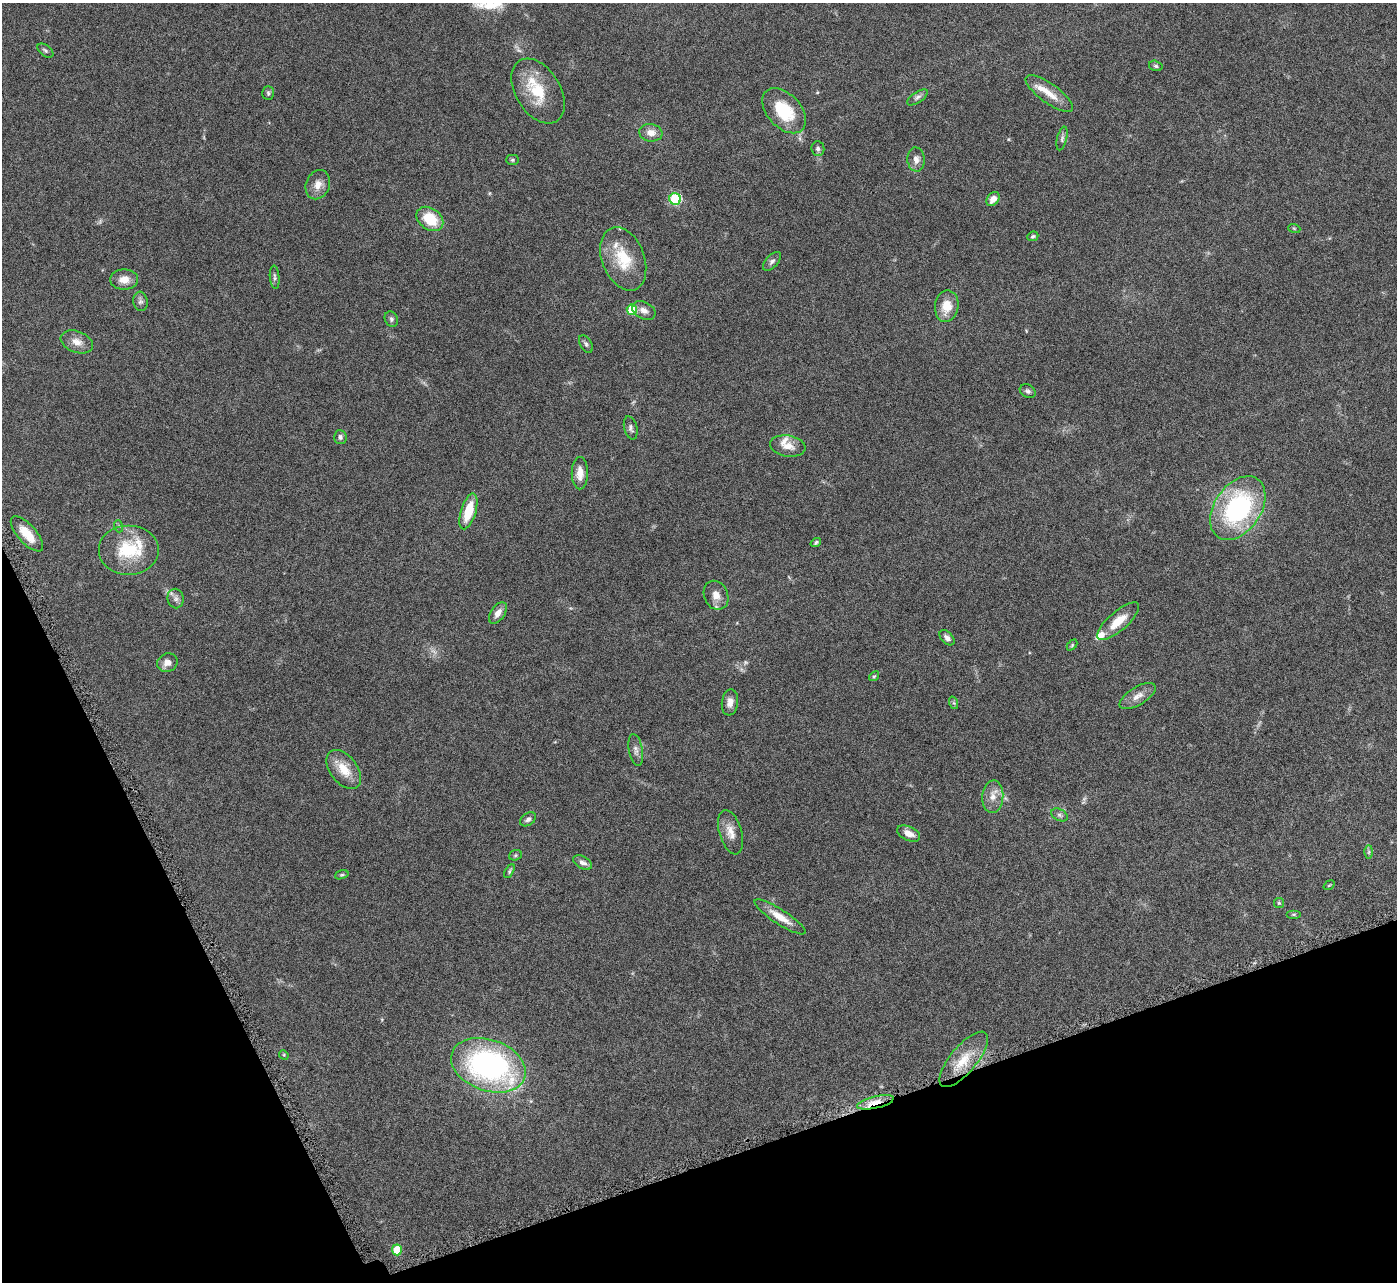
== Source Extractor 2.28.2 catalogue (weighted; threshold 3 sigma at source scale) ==
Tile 14 of 4 x 4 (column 2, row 4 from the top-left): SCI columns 1398-2792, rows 291-1570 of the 5582 x 5570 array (HDU 1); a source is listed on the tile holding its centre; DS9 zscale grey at full resolution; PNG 1399 x 1284 px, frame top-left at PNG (2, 3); each listed source drawn as its Kron ellipse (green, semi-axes under 4 px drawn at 4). Shown black and unused: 18% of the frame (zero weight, under 4 of 8 exposures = <1% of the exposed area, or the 3 px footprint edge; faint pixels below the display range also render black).
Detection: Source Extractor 2.28.2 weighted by HDU 2 'WHT'; one run over the whole footprint, this tile lists its part. Background 0.106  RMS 0.0064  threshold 0.0264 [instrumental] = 3 sigma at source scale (4.09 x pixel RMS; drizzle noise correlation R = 1.36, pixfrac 0.8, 0.05/0.05 arcsec/px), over >= 5 px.
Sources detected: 82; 4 too faint to see at this stretch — neither listed nor drawn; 6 inside a brighter listed object's ellipse — not listed separately; the other 72 listed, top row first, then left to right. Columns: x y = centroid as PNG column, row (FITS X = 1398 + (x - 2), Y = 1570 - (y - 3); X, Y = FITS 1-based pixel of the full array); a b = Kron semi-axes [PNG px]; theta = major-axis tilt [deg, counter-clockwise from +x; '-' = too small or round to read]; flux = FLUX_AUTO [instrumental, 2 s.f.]
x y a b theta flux
45 51 9 5 -37 1.3
1156 66 7 5 -16 1.1
538 91 35 22 -58 23
268 93 7 6 - 1.2
1049 94 28 9 -36 9.2
917 97 12 5 34 1.9
784 111 26 16 -47 26
651 133 11 8 -9 4.8
1062 138 12 5 76 1.8
818 148 7 6 - 1.6
512 160 6 5 - 0.95
916 160 12 8 -86 3.6
318 185 15 12 66 5.6
675 199 6 5 - 56
993 199 8 5 52 4.4
430 219 15 10 -35 20
1294 228 6 4 -19 0.63
1033 236 6 4 24 1
623 259 33 21 -69 22
772 261 11 6 48 1.8
275 277 11 5 -84 1.5
124 279 14 10 0 6.4
140 301 10 7 -82 1.9
947 306 16 11 81 10
632 310 5 5 - 23
644 310 12 8 -25 3.7
391 319 8 6 -65 1.5
77 342 17 10 -21 5.7
586 344 9 5 -61 1.5
1028 391 8 6 -30 1.5
631 428 12 6 -76 1.9
340 437 7 6 - 1.5
788 446 18 10 -9 6.6
580 473 16 8 90 6.4
1238 508 35 23 56 85
468 511 18 7 73 16
118 526 6 4 -72 0.76
27 534 22 9 -48 10
816 542 5 4 - 1
128 550 30 25 0 28
716 595 15 12 -66 5.8
176 598 10 8 -79 2.5
498 613 12 7 55 4.1
1118 621 26 9 41 11
947 638 9 5 -46 2.4
1072 645 6 4 46 0.76
167 663 10 9 - 4.5
874 676 5 4 - 0.76
1138 696 20 9 31 5.4
730 702 13 8 83 4.2
954 703 6 4 -71 0.88
636 750 16 7 -80 3
344 769 22 13 -52 12
993 797 16 10 86 6
1059 815 9 5 -28 1.6
528 819 9 6 35 1.8
731 832 23 11 -74 6.8
909 833 12 6 -25 4.9
1369 852 6 4 89 0.95
515 855 6 5 - 0.98
583 863 10 6 -30 2.5
509 871 8 4 62 0.93
342 875 7 4 18 0.84
1329 885 6 3 36 0.59
1279 903 5 5 - 0.73
1294 914 7 4 0 0.84
780 917 30 7 -33 9.3
284 1055 5 4 - 0.68
964 1059 34 13 50 16
488 1065 38 25 -19 150
875 1102 19 6 13 7.7
397 1250 5 5 - 14
Overlapping masked pixels (flux is a lower limit): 1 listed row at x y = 875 1102